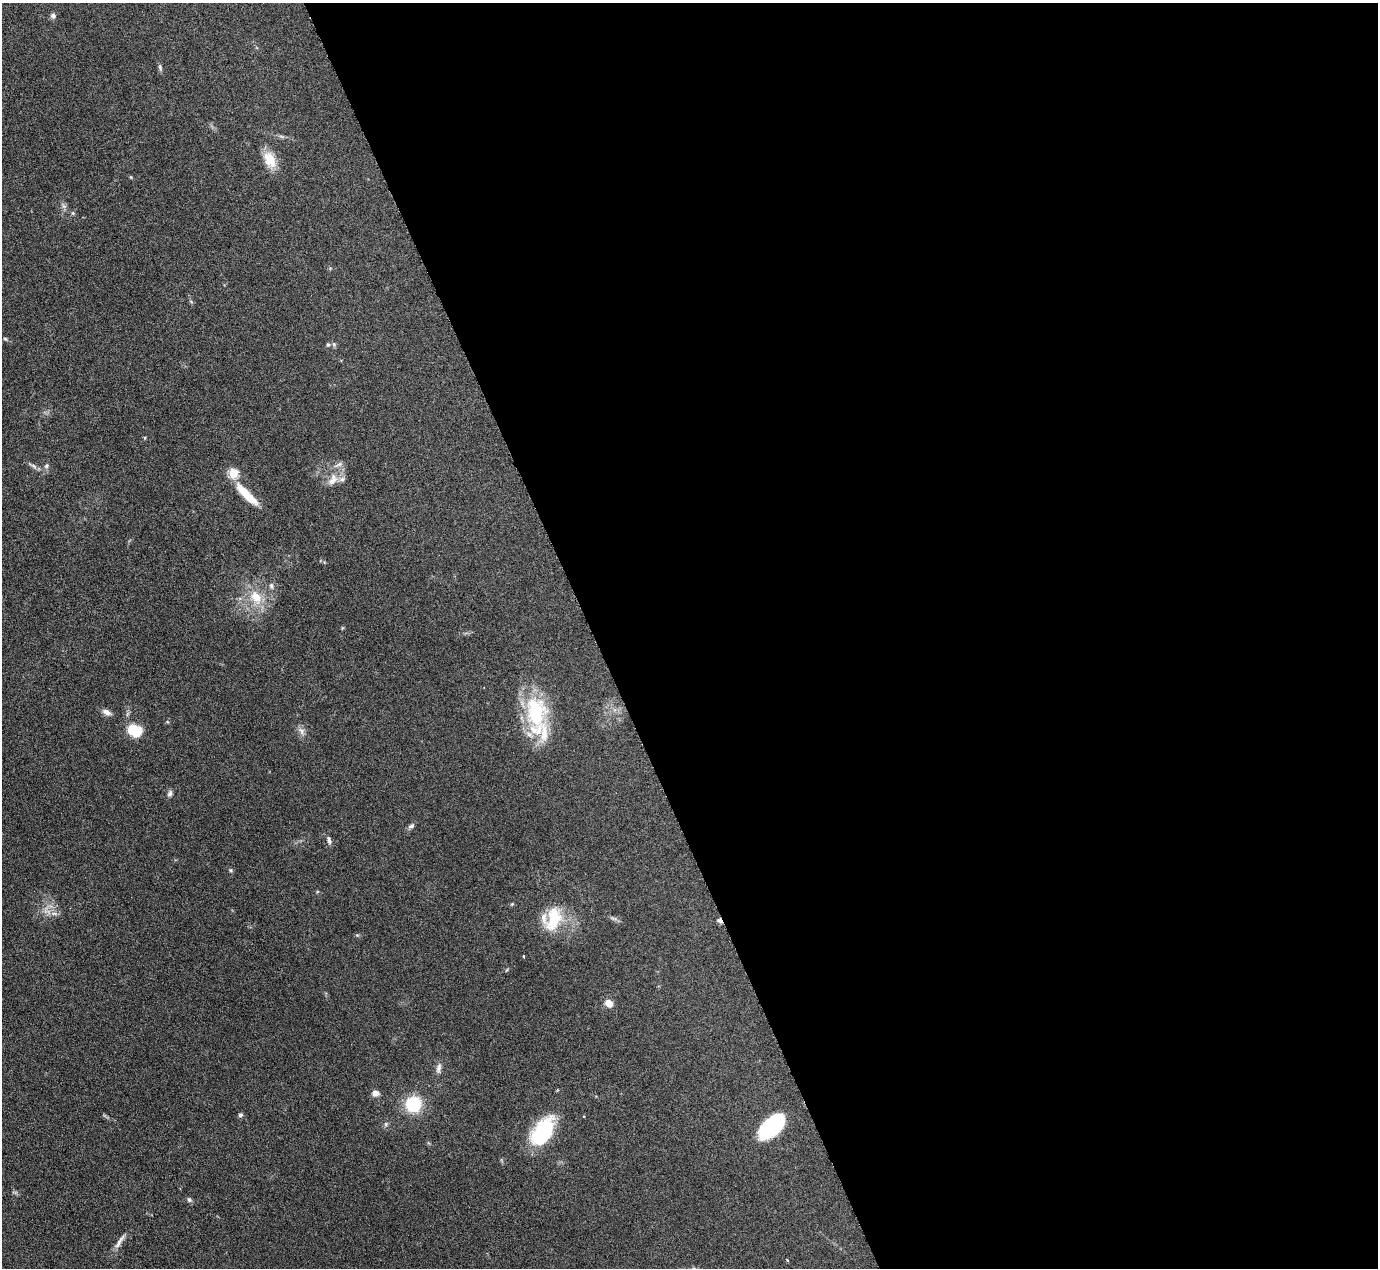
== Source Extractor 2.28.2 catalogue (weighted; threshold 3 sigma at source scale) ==
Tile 8 of 4 x 4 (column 4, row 2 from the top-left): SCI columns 4128-5503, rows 2679-3944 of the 5503 x 5489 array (HDU 1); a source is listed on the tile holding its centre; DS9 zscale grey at full resolution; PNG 1380 x 1270 px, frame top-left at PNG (2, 3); no overlay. Shown black and unused: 57% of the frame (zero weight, under 3 of 6 exposures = <1% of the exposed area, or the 3 px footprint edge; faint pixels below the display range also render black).
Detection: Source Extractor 2.28.2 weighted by HDU 2 'WHT'; one run over the whole footprint, this tile lists its part. Background 0.0746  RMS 0.0042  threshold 0.0172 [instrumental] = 3 sigma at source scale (4.09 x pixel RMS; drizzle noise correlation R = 1.36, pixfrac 0.8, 0.05/0.05 arcsec/px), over >= 5 px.
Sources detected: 46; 1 inside a brighter object's white glare — not listed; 3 inside a brighter listed object's ellipse — not listed separately; the other 42 listed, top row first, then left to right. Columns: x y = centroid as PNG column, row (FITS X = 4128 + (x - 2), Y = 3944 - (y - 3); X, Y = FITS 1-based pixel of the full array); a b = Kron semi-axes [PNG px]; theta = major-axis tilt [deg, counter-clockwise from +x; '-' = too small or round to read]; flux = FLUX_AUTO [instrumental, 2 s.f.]
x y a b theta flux
53 16 8 7 - 1.1
160 67 9 5 -80 0.87
270 160 23 14 -65 7.1
73 213 5 5 - 0.59
191 302 6 3 -21 0.48
5 339 6 4 -42 0.5
334 344 7 5 -69 0.75
328 345 6 4 89 0.64
339 464 10 6 22 1.4
33 466 14 4 -28 1.3
46 466 7 6 - 1
233 473 5 5 - 25
333 480 17 11 56 4.5
246 494 37 9 -45 10
271 586 9 6 -80 1.2
256 597 22 14 -58 9.5
107 712 12 6 -25 2.1
535 712 45 28 -83 32
135 731 14 10 -17 12
301 731 12 8 -51 1.9
170 794 9 6 71 1.1
411 826 9 6 39 1.1
329 840 11 5 -72 1.1
231 870 6 5 - 0.61
512 904 5 4 - 0.43
54 914 11 4 -5 1.5
614 918 12 4 -19 1.1
554 919 33 19 73 14
719 921 8 5 -29 1.1
357 935 5 5 - 0.49
524 956 3 2 - 0.41
609 1003 8 7 - 3.8
439 1068 15 6 81 1.8
375 1093 7 6 - 2.7
413 1104 11 10 - 25
240 1115 6 5 - 0.79
386 1124 7 5 48 0.8
771 1127 27 15 55 29
542 1132 31 16 57 32
189 1200 7 6 - 0.86
119 1242 25 5 57 2.6
787 1260 4 3 - 0.34
Overlapping masked pixels (flux is a lower limit): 1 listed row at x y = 719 921